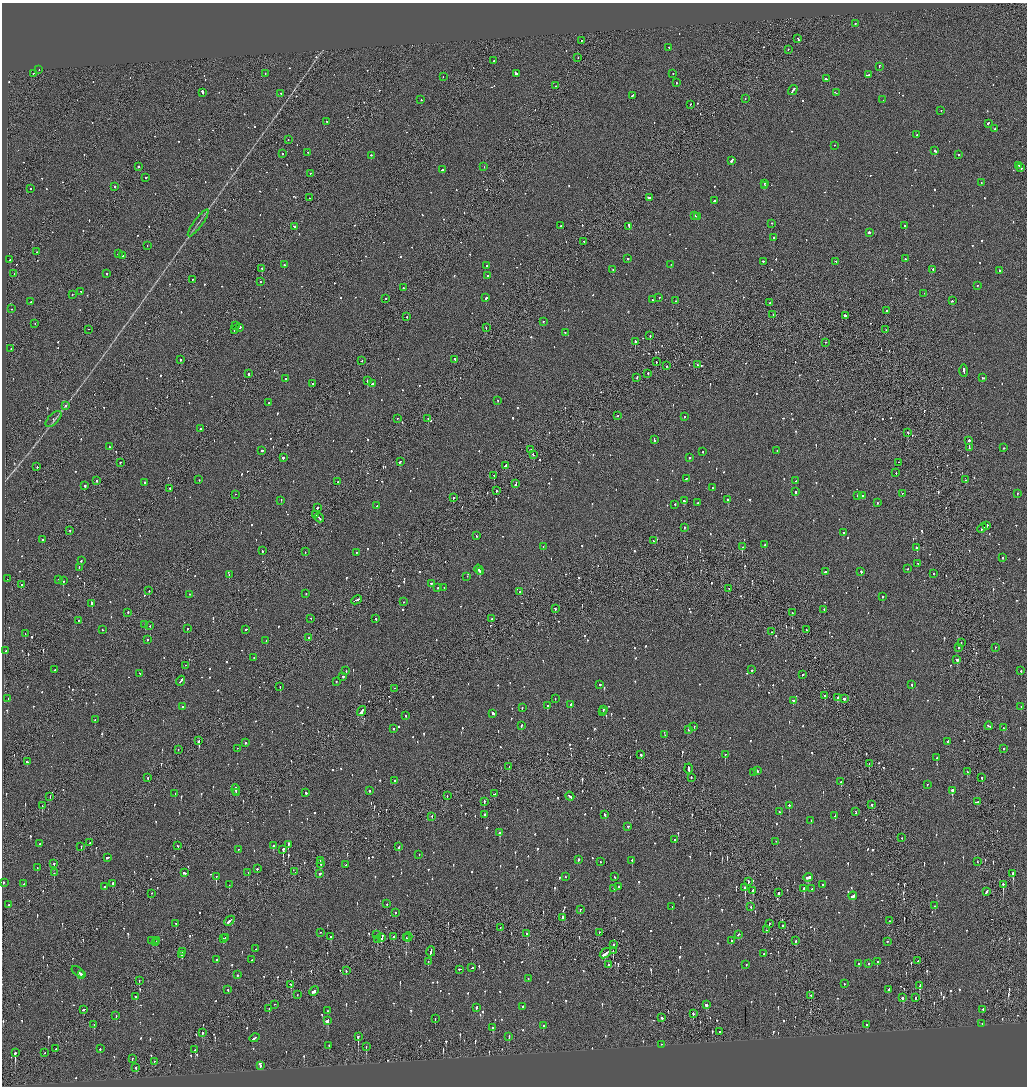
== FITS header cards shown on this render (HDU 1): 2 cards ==
NAXIS1  =                 2050
NAXIS2  =                 2168

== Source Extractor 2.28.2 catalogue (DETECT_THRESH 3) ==
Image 2050 x 2168 px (HDU 1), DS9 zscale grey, zoomed out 1/2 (1 PNG px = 2 x 2 image px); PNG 1029 x 1088 px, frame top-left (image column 2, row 2168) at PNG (2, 3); each listed source drawn as its Kron ellipse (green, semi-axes under 4 px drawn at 4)
Background -0.103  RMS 0.099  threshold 0.297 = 3 sigma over >= 5 px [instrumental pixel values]
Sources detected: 1428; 86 cannot appear on this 1/2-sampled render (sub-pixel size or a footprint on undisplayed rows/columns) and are neither listed nor drawn; of the other 1342, the 500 brightest by FLUX_AUTO listed and drawn (842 fainter detections omitted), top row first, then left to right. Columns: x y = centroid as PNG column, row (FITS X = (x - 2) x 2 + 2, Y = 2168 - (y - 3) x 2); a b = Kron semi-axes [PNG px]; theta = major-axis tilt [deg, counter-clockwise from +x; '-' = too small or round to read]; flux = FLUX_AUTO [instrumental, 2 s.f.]
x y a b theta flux
855 24 2 2 - 100
798 39 3 2 - 180
581 41 2 2 - 58
669 48 2 2 - 210
788 50 2 1 - 56
578 58 2 1 - 52
494 61 2 2 - 77
879 67 3 2 - 93
39 70 2 1 - 110
33 74 2 1 - 51
265 74 2 2 - 74
516 74 2 2 - 890
673 74 2 2 - 99
868 75 3 2 - 140
443 77 2 1 - 74
826 79 3 2 - 160
676 83 2 2 - 88
556 86 2 1 - 53
793 90 5 2 - 220
203 93 3 2 - 890
836 93 3 1 - 81
281 94 2 2 - 52
632 96 3 2 - 81
745 99 2 1 - 72
421 100 2 2 - 62
883 100 2 2 - 110
690 105 2 1 - 67
941 111 2 2 - 64
326 122 2 1 - 54
988 124 3 2 - 130
995 129 2 2 - 64
917 135 2 1 - 57
288 140 2 2 - 71
834 146 2 1 - 53
935 151 3 2 - 210
308 153 2 2 - 59
282 154 2 2 - 57
959 155 2 2 - 62
371 156 2 2 - 100
732 161 4 2 - 200
1019 166 2 2 - 65
138 167 2 1 - 420
484 167 2 2 - 54
1021 168 2 2 - 130
443 170 3 2 - 100
310 174 2 1 - 56
146 178 2 2 - 250
981 183 2 2 - 100
764 184 2 2 - 75
764 186 2 2 - 240
115 187 2 2 - 400
30 189 2 2 - 60
309 198 2 2 - 71
649 198 4 2 - 750
714 201 2 2 - 110
694 216 3 2 - 140
697 217 3 2 - 130
198 223 16 2 53 59
772 224 2 1 - 94
561 226 2 2 - 63
905 226 2 2 - 350
295 227 3 2 - 89
629 227 4 2 - 380
869 233 2 2 - 410
774 238 2 2 - 170
584 242 2 1 - 55
147 246 2 1 - 64
37 252 2 1 - 69
119 254 2 2 - 210
122 256 2 2 - 62
628 259 2 2 - 100
905 259 2 2 - 56
10 260 2 2 - 220
763 262 2 2 - 80
836 262 2 2 - 59
284 265 2 2 - 150
671 265 2 1 - 73
487 266 2 2 - 87
262 269 2 2 - 140
613 270 2 2 - 62
933 270 2 2 - 230
1000 271 2 2 - 240
14 274 2 1 - 64
107 274 2 1 - 120
487 276 2 2 - 61
192 280 2 1 - 52
260 282 2 2 - 80
977 286 2 2 - 55
403 288 2 2 - 130
81 292 2 2 - 57
924 294 2 2 - 57
72 295 2 1 - 91
486 298 2 2 - 330
659 298 2 1 - 53
386 299 2 2 - 77
652 300 2 2 - 59
676 301 2 2 - 59
952 301 2 2 - 78
31 302 2 2 - 62
770 303 2 2 - 220
12 309 2 2 - 51
887 311 3 2 - 260
773 315 2 1 - 54
845 316 3 2 - 280
407 317 2 2 - 57
543 322 2 2 - 54
35 324 2 1 - 83
235 326 2 2 - 70
240 328 2 2 - 120
486 328 2 1 - 62
88 330 2 1 - 76
234 330 2 2 - 68
886 330 2 1 - 57
565 333 2 2 - 69
650 336 2 2 - 120
635 342 2 2 - 610
826 343 2 2 - 72
11 349 2 2 - 70
181 360 2 2 - 340
455 360 2 2 - 98
362 361 2 1 - 77
656 362 2 2 - 77
697 365 2 2 - 63
666 366 2 1 - 120
964 371 6 2 -90 310
248 374 2 2 - 210
648 374 2 2 - 160
637 378 3 1 - 180
983 378 3 2 - 160
285 379 2 2 - 77
367 381 2 2 - 350
313 384 2 2 - 110
373 384 3 2 - 190
498 401 2 2 - 61
268 403 2 2 - 100
66 406 3 2 - 58
618 416 2 2 - 63
684 417 2 2 - 230
53 419 10 5 46 77
397 419 2 2 - 50
428 419 2 1 - 120
200 429 2 2 - 85
908 433 2 1 - 110
654 440 3 2 - 130
969 441 2 2 - 180
109 447 2 2 - 76
969 448 4 2 - 160
1004 448 2 2 - 70
530 450 3 2 - 85
262 451 2 2 - 190
777 451 2 2 - 50
703 452 2 2 - 72
533 455 3 2 - 99
283 458 2 2 - 220
689 458 2 2 - 65
400 462 3 2 - 170
120 463 2 2 - 94
898 463 2 2 - 63
505 466 3 2 - 240
37 467 2 2 - 170
896 473 2 1 - 56
494 476 2 1 - 72
686 479 2 2 - 56
199 480 2 2 - 58
965 480 2 2 - 120
96 481 2 2 - 96
796 481 3 2 - 180
338 482 2 2 - 100
145 483 2 2 - 100
516 484 3 2 - 170
85 486 2 2 - 170
712 488 2 2 - 59
170 489 2 2 - 54
496 491 3 2 - 87
795 492 2 2 - 220
902 494 2 2 - 62
1017 494 2 2 - 76
236 495 2 1 - 55
858 496 2 1 - 52
862 496 2 2 - 58
453 498 2 2 - 92
728 500 2 2 - 290
281 501 3 2 - 160
684 501 2 2 - 170
697 503 2 2 - 60
877 503 2 2 - 91
675 505 2 2 - 51
377 506 2 2 - 92
317 508 3 2 - 180
315 515 3 2 - 99
319 518 5 2 - 190
987 526 2 2 - 210
684 528 2 2 - 100
982 529 5 2 - 190
70 531 2 1 - 220
843 533 2 2 - 190
476 536 2 2 - 76
42 540 2 2 - 110
653 541 2 2 - 59
765 545 2 2 - 62
543 547 2 2 - 55
742 547 2 1 - 180
916 548 2 2 - 51
262 551 2 2 - 130
305 552 2 2 - 54
356 553 2 2 - 59
1003 558 2 2 - 79
81 561 2 2 - 51
918 564 2 2 - 54
79 568 2 2 - 66
908 569 2 2 - 55
479 570 5 2 - 310
480 572 2 1 - 110
825 572 3 2 - 230
861 572 2 2 - 130
933 574 2 2 - 100
229 575 2 2 - 92
467 577 2 2 - 66
7 579 2 1 - 89
58 580 2 1 - 77
63 581 2 2 - 280
431 584 2 2 - 230
21 585 2 2 - 64
438 588 2 2 - 65
444 588 2 2 - 54
729 589 2 2 - 61
149 591 2 2 - 66
520 592 2 2 - 84
306 594 2 2 - 72
189 595 2 2 - 58
883 597 2 2 - 90
356 600 6 2 25 170
403 602 2 2 - 75
92 604 4 2 - 200
555 609 3 2 - 220
824 610 2 2 - 66
128 613 2 1 - 77
792 613 2 2 - 97
311 619 2 1 - 160
376 619 2 2 - 58
492 619 2 2 - 92
78 621 2 2 - 61
145 625 2 1 - 93
150 626 2 2 - 82
187 629 2 2 - 56
102 630 2 2 - 56
246 630 2 2 - 64
806 630 2 2 - 75
771 632 2 2 - 91
25 634 2 1 - 63
309 638 2 1 - 260
147 640 2 2 - 63
266 641 2 1 - 160
961 643 2 2 - 84
958 648 2 2 - 91
995 648 2 1 - 53
6 651 2 2 - 54
254 658 2 2 - 80
957 660 3 2 - 380
185 666 2 1 - 61
55 670 2 2 - 76
752 670 2 2 - 200
346 671 2 2 - 59
1021 671 2 2 - 59
140 674 2 2 - 59
802 675 2 2 - 170
343 677 2 2 - 120
181 681 5 2 - 160
336 682 2 2 - 72
600 685 2 2 - 130
912 685 2 2 - 120
280 687 2 1 - 76
394 689 2 2 - 62
825 696 2 2 - 160
837 698 2 2 - 84
8 699 2 1 - 62
555 699 2 2 - 55
844 699 2 1 - 1300
794 701 3 2 - 180
571 705 3 2 - 180
547 706 2 2 - 210
183 707 2 2 - 60
1021 707 2 2 - 71
522 708 2 2 - 60
603 710 2 2 - 110
361 711 5 2 - 480
603 712 3 2 - 160
493 714 3 2 - 430
406 716 2 2 - 51
95 720 2 2 - 57
521 726 2 2 - 72
989 726 4 2 - 140
694 727 2 2 - 97
1004 728 2 2 - 98
393 729 2 2 - 100
689 730 3 2 - 78
665 735 2 1 - 67
199 741 2 2 - 170
947 742 2 2 - 69
245 743 2 2 - 120
237 749 2 1 - 150
1004 749 2 2 - 85
178 750 2 1 - 62
641 755 2 2 - 330
725 755 2 2 - 130
937 758 2 2 - 99
27 762 2 2 - 77
869 764 2 1 - 57
509 767 2 2 - 110
689 769 5 2 - 250
757 771 3 2 - 66
968 772 3 2 - 91
754 773 2 2 - 71
148 778 2 2 - 96
691 778 2 2 - 110
982 778 3 2 - 63
395 781 2 2 - 300
841 782 3 2 - 140
927 785 2 2 - 56
236 790 5 2 - 320
369 791 2 2 - 56
952 791 3 2 - 360
236 793 3 1 - 170
306 793 3 2 - 210
175 794 2 1 - 77
494 794 2 2 - 66
447 796 2 2 - 62
50 797 2 1 - 79
570 797 5 2 - 180
484 802 3 1 - 290
977 802 4 2 - 320
872 805 2 1 - 250
42 806 2 1 - 160
789 806 2 2 - 180
779 812 2 2 - 53
855 812 3 1 - 70
485 815 2 2 - 89
605 815 3 2 - 110
835 816 2 2 - 66
432 817 2 1 - 84
811 821 2 2 - 140
628 827 2 2 - 71
500 833 2 2 - 160
902 838 2 1 - 150
675 840 2 2 - 87
776 842 2 1 - 50
89 843 3 1 - 100
40 844 2 2 - 61
288 845 4 2 - 200
178 846 2 2 - 54
273 846 3 2 - 190
81 847 2 2 - 82
399 847 3 2 - 88
238 850 2 1 - 52
283 850 3 2 - 600
419 855 2 2 - 61
107 858 3 2 - 160
578 860 2 2 - 100
320 861 3 1 - 110
632 861 2 2 - 450
600 862 2 2 - 59
977 862 2 2 - 54
54 864 2 2 - 240
321 864 3 2 - 130
346 865 2 2 - 72
37 868 2 1 - 62
257 869 2 2 - 260
295 872 2 1 - 130
54 873 2 2 - 63
184 873 3 2 - 92
248 873 2 2 - 160
320 874 2 2 - 110
1013 874 3 2 - 310
216 877 3 2 - 280
565 877 2 1 - 54
614 877 2 2 - 74
808 878 4 3 - 200
748 882 3 2 - 100
3 883 2 2 - 66
23 884 2 1 - 64
113 884 2 2 - 480
229 885 2 1 - 60
822 885 2 2 - 56
1003 885 3 2 - 300
105 887 2 2 - 310
618 887 2 2 - 84
745 888 3 2 - 360
614 889 2 2 - 110
804 889 3 2 - 570
812 889 2 2 - 140
753 891 3 2 - 110
986 892 4 2 - 150
778 893 3 2 - 140
152 894 2 2 - 57
853 896 4 2 - 180
387 904 2 2 - 86
9 905 2 1 - 55
935 906 2 2 - 75
672 907 2 2 - 55
751 907 2 2 - 59
580 910 2 2 - 89
395 913 2 2 - 70
562 918 3 2 - 250
229 921 6 2 42 250
889 921 2 2 - 74
176 924 2 2 - 63
769 924 2 1 - 71
782 926 2 1 - 65
500 928 2 1 - 69
766 930 2 2 - 73
320 933 2 2 - 64
599 933 2 2 - 52
527 934 2 2 - 370
377 935 2 2 - 330
738 935 3 2 - 73
331 937 2 2 - 93
394 937 2 2 - 260
408 937 4 2 - 120
226 938 2 2 - 68
381 938 4 2 - 80
406 938 2 1 - 62
223 939 2 2 - 95
378 940 3 2 - 150
152 941 2 2 - 69
157 941 2 2 - 89
732 941 2 2 - 53
796 941 2 2 - 56
887 942 2 2 - 140
156 943 3 2 - 110
613 945 2 2 - 65
255 949 2 1 - 77
613 951 2 1 - 92
182 952 2 1 - 81
431 952 5 2 - 210
605 954 6 2 38 290
764 954 2 2 - 77
182 955 2 1 - 55
216 960 2 2 - 87
251 960 2 2 - 76
917 961 3 1 - 210
428 962 2 2 - 130
877 962 3 1 - 210
858 964 2 2 - 100
868 964 2 2 - 130
609 965 2 2 - 280
746 965 2 2 - 95
472 968 3 2 - 120
459 970 2 1 - 120
346 971 2 2 - 57
78 972 7 2 -39 230
82 975 2 2 - 81
238 975 2 2 - 61
528 979 2 2 - 62
139 981 2 1 - 61
844 984 2 2 - 59
291 985 2 2 - 77
920 986 3 2 - 250
228 990 2 2 - 87
888 990 2 2 - 180
314 991 5 2 - 200
297 995 2 1 - 60
811 996 2 1 - 110
136 997 2 2 - 1000
902 998 2 2 - 350
915 998 3 1 - 170
274 1005 2 1 - 51
706 1005 3 2 - 140
523 1007 2 2 - 73
476 1008 3 2 - 82
269 1009 2 2 - 54
84 1010 3 2 - 89
983 1010 2 2 - 65
327 1011 2 2 - 69
693 1014 3 2 - 120
116 1016 2 2 - 75
662 1018 3 2 - 78
435 1019 2 1 - 110
327 1021 4 2 - 280
982 1024 2 2 - 53
94 1025 2 1 - 86
867 1025 3 2 - 68
543 1026 2 2 - 93
492 1028 3 2 - 110
720 1032 2 2 - 56
202 1033 2 2 - 160
358 1037 3 2 - 280
509 1037 3 2 - 87
255 1038 5 2 - 220
661 1045 2 2 - 220
329 1046 2 2 - 57
366 1047 2 1 - 67
55 1049 2 2 - 50
100 1049 2 2 - 120
195 1050 2 2 - 53
15 1053 3 2 - 830
45 1053 2 1 - 57
132 1059 2 2 - 53
154 1062 2 1 - 380
260 1066 2 2 - 150
136 1068 2 2 - 190
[842 fainter detections neither listed nor drawn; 86 sub-pixel or undisplayed-footprint detections neither listed nor drawn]